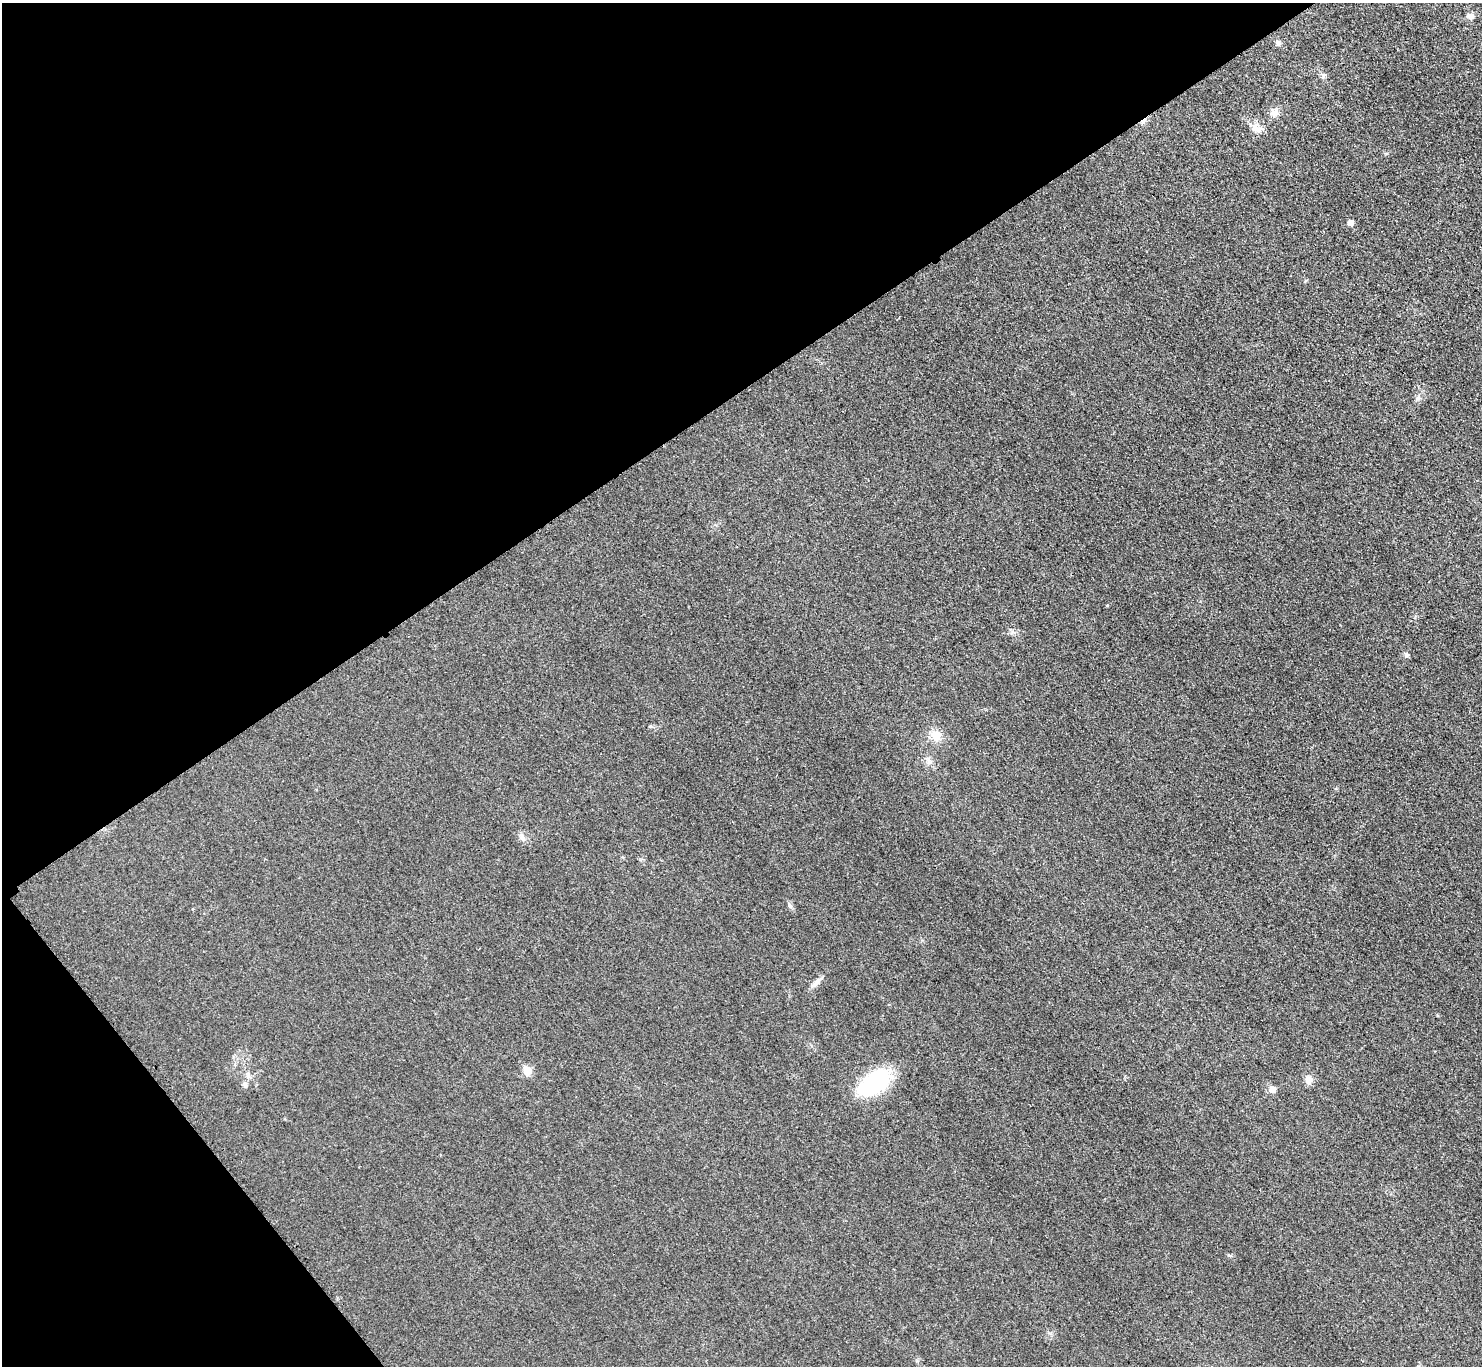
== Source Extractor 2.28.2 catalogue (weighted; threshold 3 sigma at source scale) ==
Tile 5 of 4 x 4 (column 1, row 2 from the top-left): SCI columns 9-1488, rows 2898-4261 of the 5943 x 5938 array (HDU 1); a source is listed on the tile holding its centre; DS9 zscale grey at full resolution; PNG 1484 x 1368 px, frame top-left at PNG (2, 3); no overlay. Shown black and unused: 34% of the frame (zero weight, under 3 of 4 exposures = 1% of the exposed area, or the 3 px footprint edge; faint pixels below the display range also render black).
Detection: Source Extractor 2.28.2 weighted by HDU 2 'WHT'; one run over the whole footprint, this tile lists its part. Background 0.0435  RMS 0.0066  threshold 0.0298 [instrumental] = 3 sigma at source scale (4.5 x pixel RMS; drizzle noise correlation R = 1.50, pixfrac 1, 0.05/0.05 arcsec/px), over >= 5 px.
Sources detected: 16; all 16 listed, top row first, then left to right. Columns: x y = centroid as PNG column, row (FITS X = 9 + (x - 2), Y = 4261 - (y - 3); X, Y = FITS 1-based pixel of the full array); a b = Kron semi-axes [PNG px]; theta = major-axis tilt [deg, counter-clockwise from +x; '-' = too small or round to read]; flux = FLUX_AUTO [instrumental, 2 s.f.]
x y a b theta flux
1470 16 9 7 -17 3
1278 43 7 6 - 1.7
1275 112 13 10 10 4.2
1257 128 20 10 -27 6.1
1350 223 5 5 - 3.8
1417 398 7 4 89 1.5
1407 655 8 5 28 1.4
936 736 12 11 - 9.9
522 838 10 7 -73 2.7
790 905 10 5 -66 1.8
816 982 20 5 43 3.6
527 1071 6 5 - 18
1309 1080 9 8 - 5.4
875 1082 32 16 35 70
245 1085 7 6 - 1.9
1272 1089 6 5 - 5.7
Unlisted compact peaks at least as high as the median listed source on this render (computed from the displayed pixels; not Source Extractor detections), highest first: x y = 930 762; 1228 1255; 1012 632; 1305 281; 1107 605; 650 726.